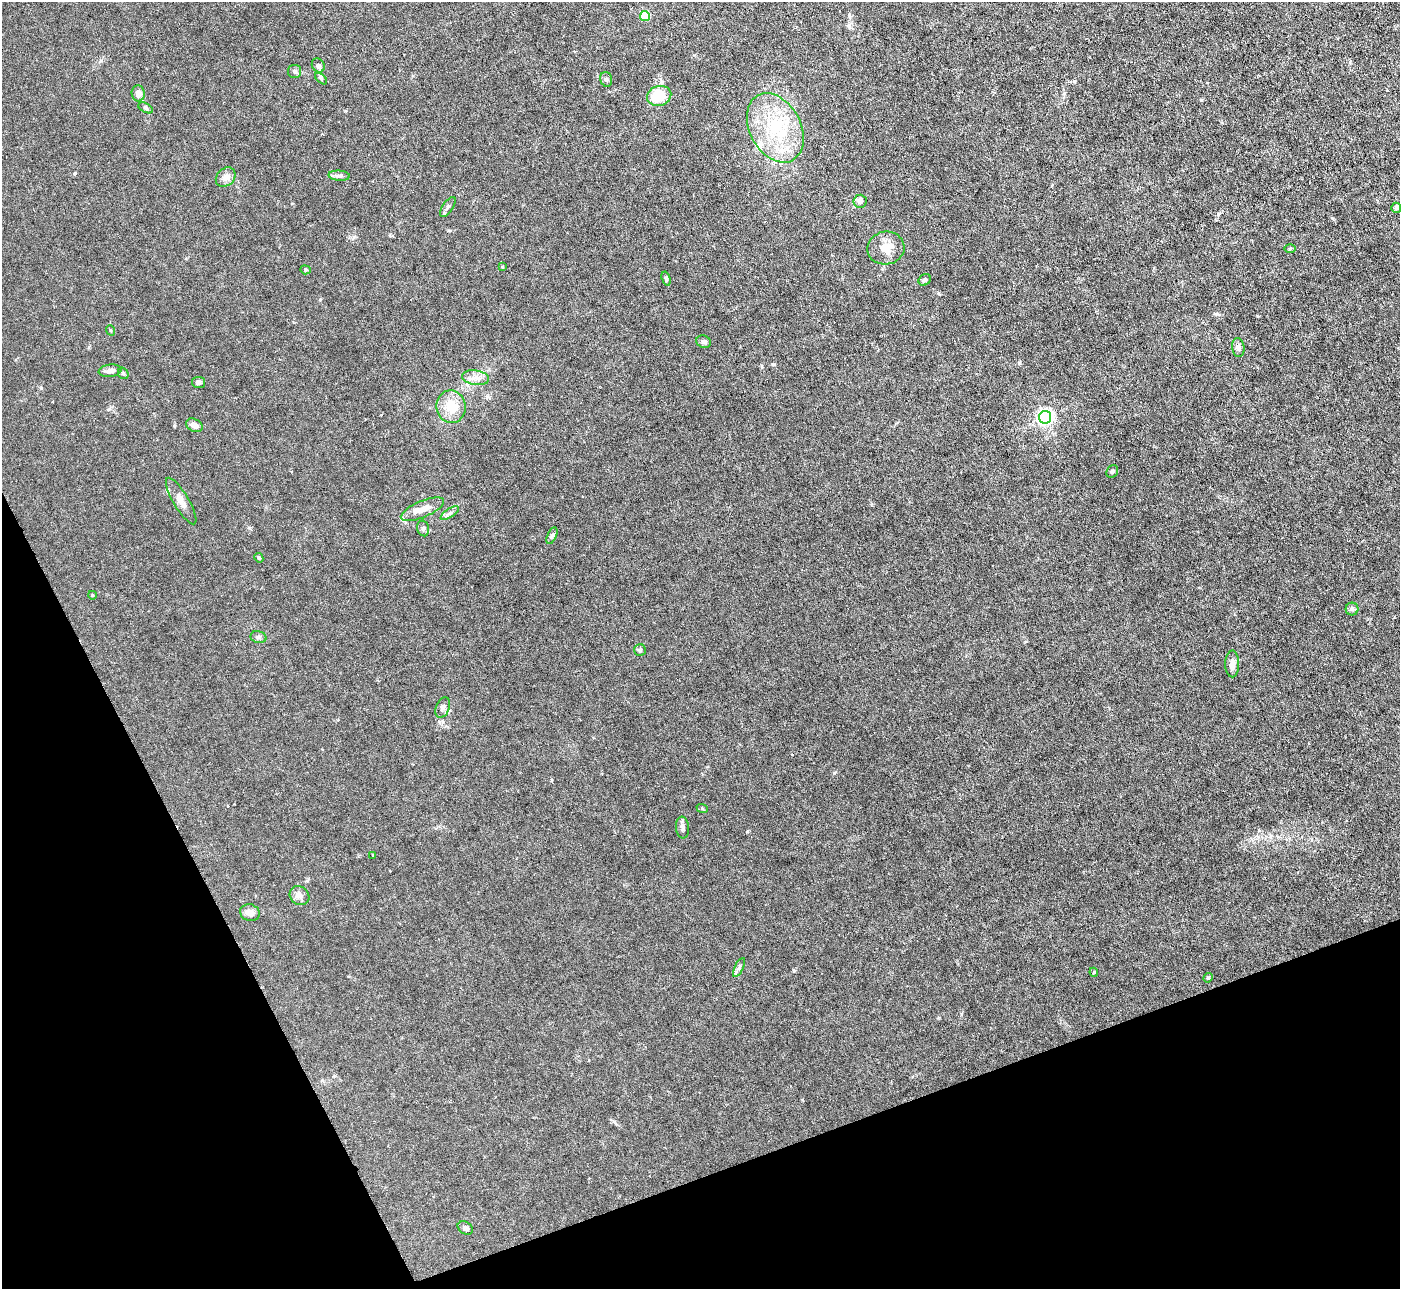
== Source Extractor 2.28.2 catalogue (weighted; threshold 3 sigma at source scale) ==
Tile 14 of 4 x 4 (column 2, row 4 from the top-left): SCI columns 1399-2796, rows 283-1569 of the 5593 x 5578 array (HDU 1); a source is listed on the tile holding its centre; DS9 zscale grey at full resolution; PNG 1402 x 1291 px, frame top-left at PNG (2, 2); each listed source drawn as its Kron ellipse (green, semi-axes under 4 px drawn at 4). Shown black and unused: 19% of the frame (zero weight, under 3 of 6 exposures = <1% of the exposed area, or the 3 px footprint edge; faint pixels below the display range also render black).
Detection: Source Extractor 2.28.2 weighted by HDU 2 'WHT'; one run over the whole footprint, this tile lists its part. Background 0.0215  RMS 0.0027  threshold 0.0112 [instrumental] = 3 sigma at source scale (4.09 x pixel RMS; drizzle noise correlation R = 1.36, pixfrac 0.8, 0.05/0.05 arcsec/px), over >= 5 px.
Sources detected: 55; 3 inside a brighter listed object's ellipse — not listed separately; the other 52 listed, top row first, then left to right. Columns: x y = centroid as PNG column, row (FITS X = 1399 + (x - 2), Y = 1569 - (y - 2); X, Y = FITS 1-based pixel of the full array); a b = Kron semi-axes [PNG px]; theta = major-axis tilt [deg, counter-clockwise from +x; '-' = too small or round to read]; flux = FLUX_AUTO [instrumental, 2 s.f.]
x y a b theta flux
645 16 5 5 - 11
318 65 7 6 - 0.58
294 71 6 6 - 0.61
321 78 7 4 -42 0.4
606 79 7 5 -74 0.55
138 93 8 6 -85 1.6
659 96 12 10 14 7.3
146 108 8 4 -28 0.45
775 128 37 25 -62 16
339 176 11 5 -4 0.75
226 177 11 8 42 1.5
860 201 6 6 - 1.3
448 207 11 5 56 0.73
1396 208 5 5 - 0.61
886 248 18 16 11 4.1
1290 248 5 3 - 0.3
502 267 4 3 - 0.28
305 270 5 4 - 0.32
666 279 7 4 -74 0.39
925 280 6 5 - 0.49
110 330 5 3 - 0.21
704 342 7 6 - 0.6
1238 348 9 6 -83 0.81
110 371 11 6 8 1.3
123 373 6 5 - 0.47
476 378 14 7 -7 1.7
198 382 6 5 - 0.58
451 407 16 14 -83 4.9
1045 417 6 6 - 84
194 425 9 6 -28 1.4
1112 471 7 5 54 0.47
181 501 26 8 -59 2.1
422 509 23 8 23 3
450 513 10 4 33 0.74
423 528 8 6 -76 0.58
552 536 9 4 65 0.45
259 558 5 4 - 0.32
92 595 4 3 - 0.17
1352 609 6 6 - 0.62
258 637 8 6 -15 0.6
640 650 6 6 - 0.42
1232 664 13 7 -90 1.5
443 707 11 6 68 1.1
702 808 6 4 -19 0.26
682 828 11 6 -83 0.93
373 855 3 2 - 0.22
299 896 10 9 - 1.2
250 913 10 8 -15 1.6
739 968 10 4 63 0.56
1094 972 4 4 - 0.31
1208 978 5 4 - 0.29
465 1228 8 6 -36 0.74
Unlisted compact peaks at least as high as the median listed source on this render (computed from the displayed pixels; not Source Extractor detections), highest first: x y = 834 773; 774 364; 747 832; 75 173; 794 971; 41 388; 1332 218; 1019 363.